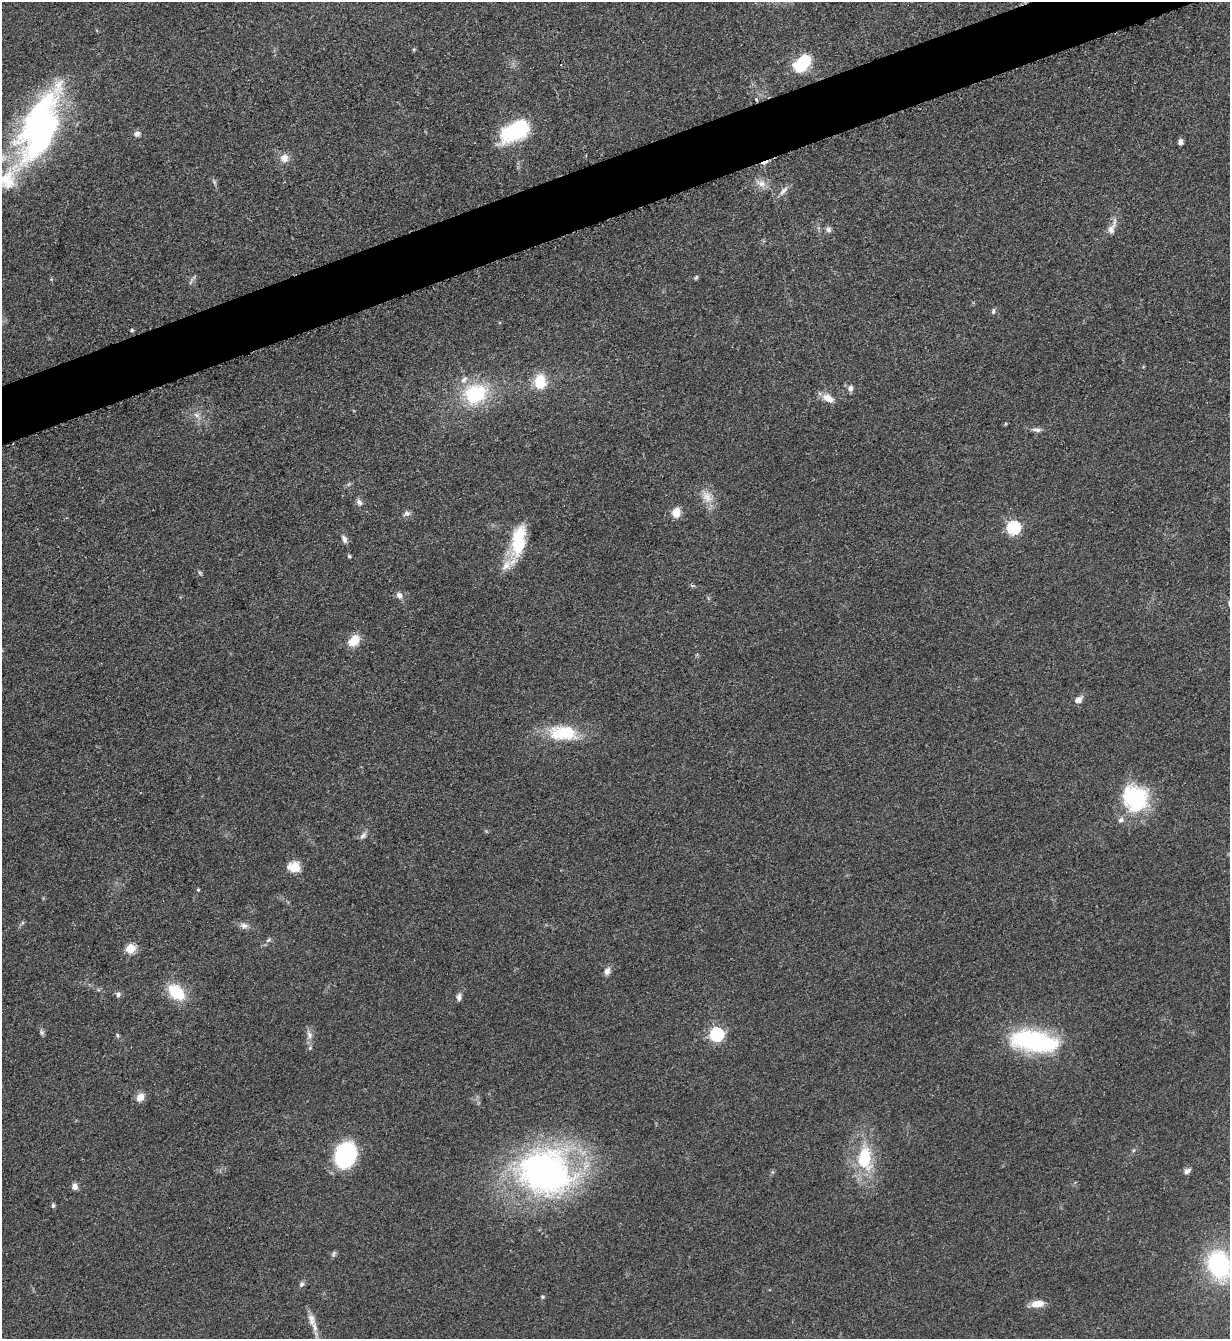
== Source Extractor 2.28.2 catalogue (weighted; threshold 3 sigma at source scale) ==
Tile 10 of 4 x 4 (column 2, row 3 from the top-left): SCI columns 1511-2738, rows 1347-2683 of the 5351 x 5363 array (HDU 1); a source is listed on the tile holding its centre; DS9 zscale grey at full resolution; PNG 1232 x 1341 px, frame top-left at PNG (2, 2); no overlay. Shown black and unused: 4% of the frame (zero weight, under 3 of 5 exposures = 1% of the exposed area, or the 3 px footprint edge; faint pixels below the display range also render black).
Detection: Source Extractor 2.28.2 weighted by HDU 2 'WHT'; one run over the whole footprint, this tile lists its part. Background 0.0603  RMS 0.0063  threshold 0.0283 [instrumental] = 3 sigma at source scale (4.5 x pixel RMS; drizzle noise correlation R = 1.50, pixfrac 1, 0.05/0.05 arcsec/px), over >= 5 px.
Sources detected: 75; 2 inside a brighter object's white glare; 1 cosmic-ray / hot-pixel residue — not listed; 4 inside a brighter listed object's ellipse — not listed separately; the other 68 listed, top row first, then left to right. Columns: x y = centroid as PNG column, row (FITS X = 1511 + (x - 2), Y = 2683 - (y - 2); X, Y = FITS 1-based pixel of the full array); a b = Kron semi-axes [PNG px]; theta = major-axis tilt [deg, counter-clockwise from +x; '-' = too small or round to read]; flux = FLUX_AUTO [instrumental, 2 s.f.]
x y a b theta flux
414 49 5 4 - 0.71
802 63 17 10 50 39
756 99 4 3 - 1.4
40 129 64 41 70 180
514 131 32 16 27 56
137 134 8 7 - 2.2
1180 142 7 5 89 2.4
284 158 12 12 - 5.1
214 182 7 4 -72 1.1
761 183 16 8 -23 5.3
783 191 15 6 46 3.5
828 229 7 7 - 2
1111 229 15 9 66 4.9
696 277 7 4 63 0.88
993 311 7 4 81 1.3
132 330 4 4 - 0.87
540 381 16 12 -87 17
850 388 8 7 - 2.6
475 394 25 21 25 44
828 398 15 9 -28 6.4
196 415 9 6 -28 2.6
1005 424 5 3 - 0.62
1037 430 14 5 -6 2.7
707 497 18 12 -57 8.4
359 502 10 6 -47 2.1
407 513 10 6 14 1.9
676 513 12 9 84 6.3
1013 528 6 6 - 92
344 539 11 6 -67 2.4
519 544 23 18 72 22
349 556 4 4 - 0.88
508 564 50 11 50 11
200 573 7 4 -46 0.93
399 595 9 7 -62 2.9
354 640 13 9 44 12
1078 700 9 6 34 4
563 733 38 19 -4 29
1135 798 32 28 -56 49
363 836 12 6 50 2.2
294 867 13 10 -2 10
198 890 4 4 - 0.68
244 926 12 7 -12 3
268 940 6 5 - 1.3
130 949 5 5 - 30
607 971 11 8 70 3
98 990 6 4 17 0.87
176 992 14 9 -42 29
118 994 8 6 84 1.7
459 997 10 6 87 2.4
42 1032 7 6 - 1.4
716 1034 6 6 - 110
118 1035 7 4 -80 0.94
309 1035 11 7 -70 3.4
1035 1041 44 18 -11 98
310 1048 5 5 - 0.94
140 1097 11 8 57 5.2
345 1155 18 14 72 86
864 1158 27 16 -89 34
1187 1171 10 6 34 2.2
545 1172 54 44 -21 240
75 1186 7 6 - 3.2
53 1206 6 4 -90 1.2
334 1254 10 4 72 1.3
1219 1265 24 18 -70 81
302 1284 7 6 - 1.7
542 1297 5 4 - 0.8
1038 1304 14 7 6 7.9
315 1327 21 6 -79 5.7
Overlapping masked pixels (flux is a lower limit): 1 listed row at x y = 756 99
Isophote crosses this tile's border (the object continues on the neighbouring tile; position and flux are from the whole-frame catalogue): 2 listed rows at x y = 40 129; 1219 1265